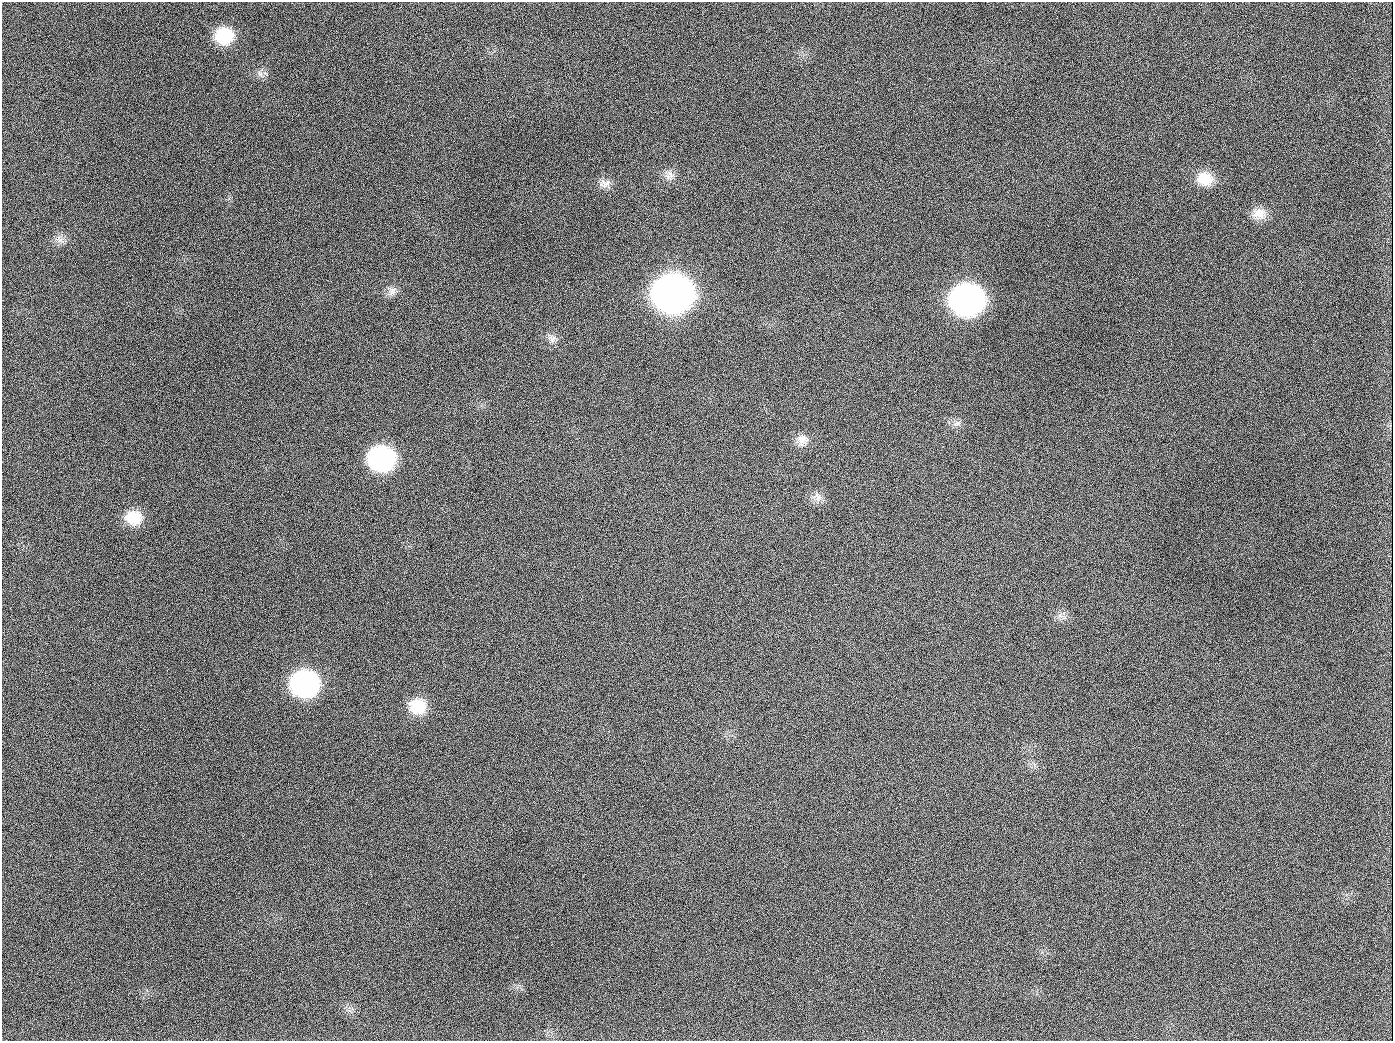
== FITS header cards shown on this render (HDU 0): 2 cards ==
NAXIS1  =                 1391
NAXIS2  =                 1039

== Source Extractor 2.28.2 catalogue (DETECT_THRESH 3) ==
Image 1391 x 1039 px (HDU 0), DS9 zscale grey, 1 PNG px = 1 image px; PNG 1395 x 1043 px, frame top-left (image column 1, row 1039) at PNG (2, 2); no overlay
Background 1380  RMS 66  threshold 198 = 3 sigma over >= 5 px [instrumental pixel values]
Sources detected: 22; all 22 listed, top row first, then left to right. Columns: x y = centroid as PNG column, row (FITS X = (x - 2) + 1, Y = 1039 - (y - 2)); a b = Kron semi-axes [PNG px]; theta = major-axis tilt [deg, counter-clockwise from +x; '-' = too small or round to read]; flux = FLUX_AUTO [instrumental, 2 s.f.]
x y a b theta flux
224 36 18 16 4 1.9e+05
260 74 8 5 -59 1.5e+04
189 126 2 2 - 7.2e+03
670 175 15 8 -77 3.1e+04
1205 179 20 17 -11 9.9e+04
605 183 16 12 14 3.6e+04
1259 213 18 14 1 6.1e+04
60 239 13 7 -48 2.6e+04
392 291 15 9 53 2.9e+04
673 294 22 20 -1 5.9e+06
967 300 21 19 -5 2.6e+06
552 338 12 10 -7 2.7e+04
654 407 2 2 - 4.0e+03
957 424 12 6 34 1.8e+04
802 440 16 14 -58 4.5e+04
381 459 19 17 -6 8.6e+05
817 497 15 10 -53 3.3e+04
133 517 18 16 -6 1.2e+05
1060 616 7 4 -19 1.3e+04
305 684 20 18 -6 1.0e+06
418 706 19 18 - 1.3e+05
944 1026 2 2 - 6.1e+03